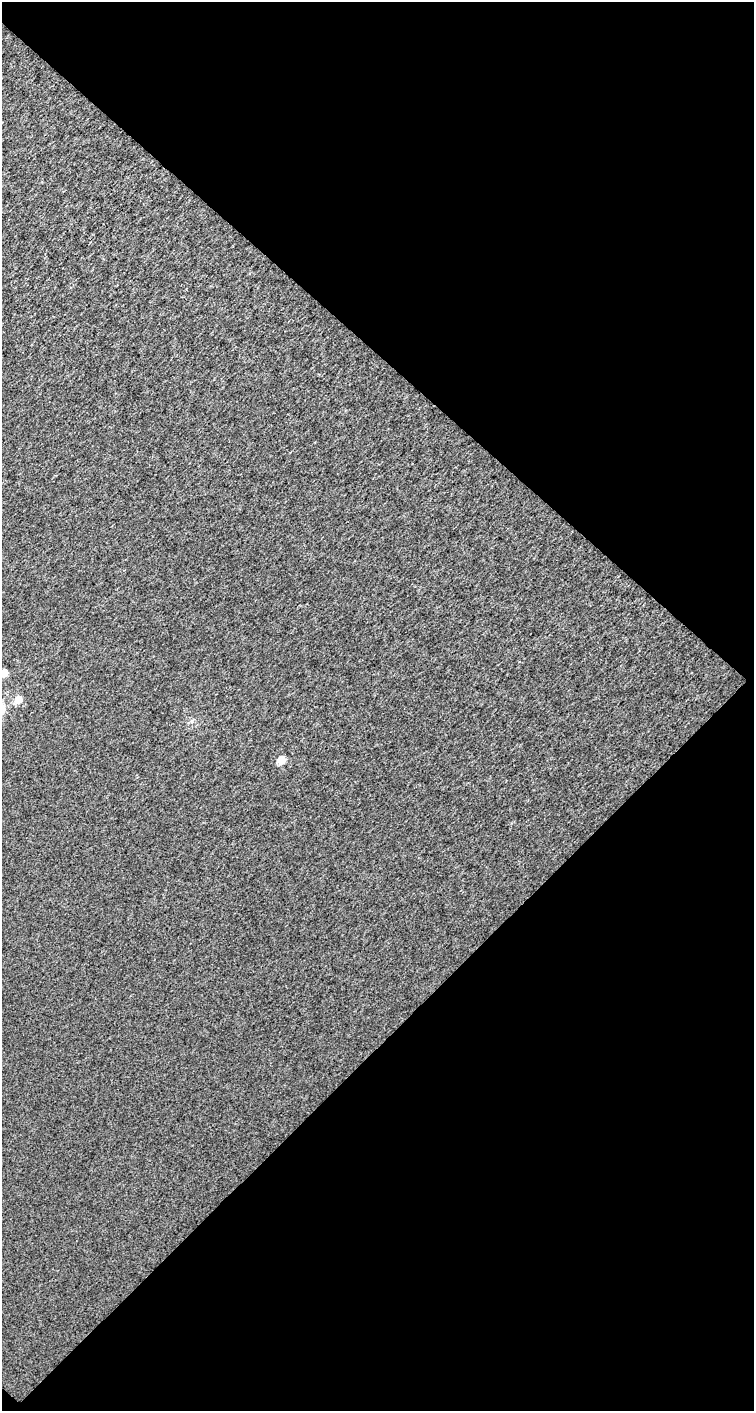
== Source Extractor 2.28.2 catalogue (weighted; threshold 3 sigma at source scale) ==
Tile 2 of 2 x 1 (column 2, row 1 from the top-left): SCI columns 753-1504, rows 46-1454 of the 1504 x 1505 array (HDU 1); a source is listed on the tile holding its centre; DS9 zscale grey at full resolution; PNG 756 x 1413 px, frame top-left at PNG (2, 2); no overlay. Shown black and unused: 51% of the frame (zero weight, under 3 of 4 exposures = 1% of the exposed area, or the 3 px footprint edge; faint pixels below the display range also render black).
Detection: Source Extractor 2.28.2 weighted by HDU 2 'WHT'; one run over the whole footprint, this tile lists its part. Background 0.00646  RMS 0.073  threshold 0.329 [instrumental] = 3 sigma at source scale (4.5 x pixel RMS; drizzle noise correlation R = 1.50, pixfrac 1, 0.0396/0.0396 arcsec/px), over >= 5 px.
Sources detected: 4; all 4 listed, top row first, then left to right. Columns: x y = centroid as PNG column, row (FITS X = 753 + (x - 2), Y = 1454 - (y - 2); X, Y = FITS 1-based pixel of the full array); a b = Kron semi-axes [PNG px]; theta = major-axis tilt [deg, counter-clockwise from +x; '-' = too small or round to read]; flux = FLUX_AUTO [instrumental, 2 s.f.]
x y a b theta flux
4 673 5 5 - 110
18 699 6 6 - 94
191 721 6 4 -71 11
281 760 5 5 - 110
Isophote crosses this tile's border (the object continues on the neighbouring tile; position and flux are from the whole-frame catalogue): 1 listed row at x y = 4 673